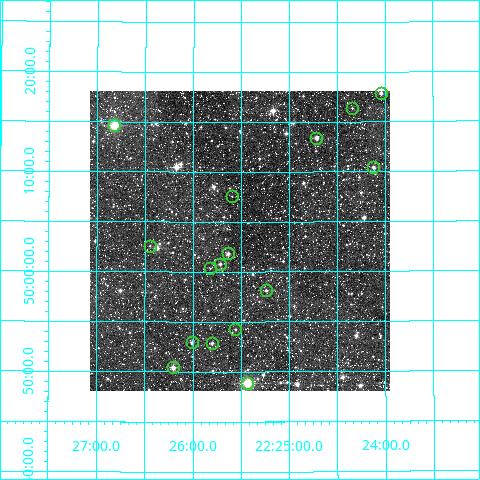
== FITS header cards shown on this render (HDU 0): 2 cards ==
NAXIS1  =                  300 / Width of image
NAXIS2  =                  300 / Height of image

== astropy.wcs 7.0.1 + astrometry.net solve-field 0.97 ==
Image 300 x 300 px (HDU 0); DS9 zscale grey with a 90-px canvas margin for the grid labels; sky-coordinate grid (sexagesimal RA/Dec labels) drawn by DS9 from the SOLVED WCS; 16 Tycho-2 reference stars matched to detected sources circled (green)
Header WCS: RA---TAN/DEC--TAN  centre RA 22:25:31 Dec +50:03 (336.38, +50.05 deg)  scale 6 arcsec/px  FOV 30.0' x 30.0'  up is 0 deg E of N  parity normal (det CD < 0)
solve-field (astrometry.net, Tycho-2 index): VERIFIED the header's WCS against the Tycho-2 star catalogue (verified at 2 index scales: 6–16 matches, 0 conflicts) and refined it, rather than solving blind
Solved WCS: RA---TAN-SIP/DEC--TAN-SIP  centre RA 22:25:31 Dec +50:03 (336.38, +50.05 deg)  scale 6.01 arcsec/px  FOV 30.0' x 30.0'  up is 0 deg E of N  parity normal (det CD < 0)
The solver's refit moves the header's centre by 0.71 arcsec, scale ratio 1.002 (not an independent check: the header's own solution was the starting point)
Tycho-2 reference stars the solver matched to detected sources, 16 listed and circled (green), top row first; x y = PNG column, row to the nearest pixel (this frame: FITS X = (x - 90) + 1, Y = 300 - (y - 91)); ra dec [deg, ICRS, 3 dp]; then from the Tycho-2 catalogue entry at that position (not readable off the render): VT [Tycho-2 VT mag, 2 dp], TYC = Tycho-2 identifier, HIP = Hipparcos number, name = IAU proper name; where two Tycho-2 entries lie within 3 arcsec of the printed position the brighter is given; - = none
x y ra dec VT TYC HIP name
381 93 336.010 +50.298 10.05 3615-1386-1 - -
352 108 336.085 +50.272 10.90 3615-2977-1 - -
114 125 336.705 +50.243 10.12 3615-589-1 - -
316 138 336.178 +50.223 10.47 3615-2570-1 - -
373 167 336.031 +50.174 9.14 3615-2050-1 - -
232 196 336.399 +50.126 11.16 3615-2688-1 - -
150 246 336.612 +50.043 11.40 3615-2750-1 - -
228 253 336.408 +50.030 10.94 3615-2738-1 - -
220 264 336.429 +50.013 11.37 3615-1904-1 - -
210 268 336.455 +50.006 11.40 3615-2943-1 - -
266 290 336.310 +49.969 10.05 3615-2926-1 - -
235 329 336.390 +49.904 11.16 3615-1940-1 - -
192 342 336.502 +49.882 11.38 3615-1934-1 - -
212 343 336.450 +49.881 10.60 3615-2957-1 - -
173 367 336.551 +49.840 8.92 3615-1584-1 - -
247 383 336.359 +49.815 10.16 3615-1930-1 - -